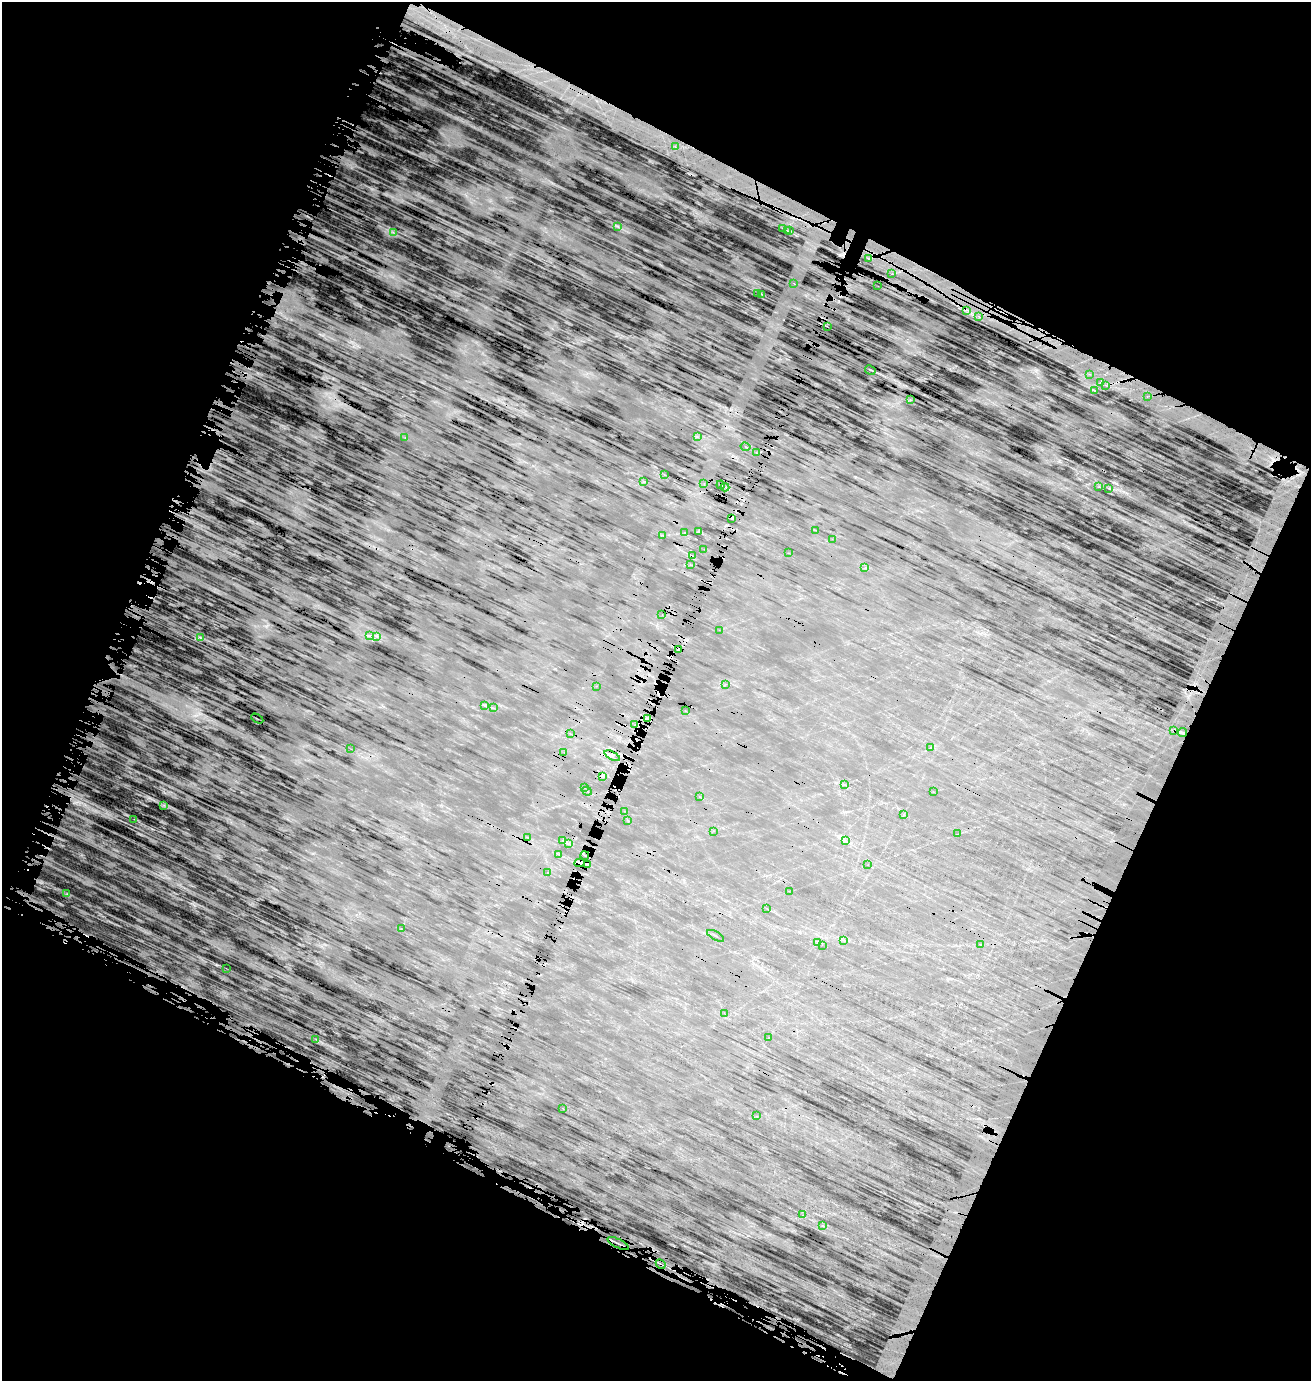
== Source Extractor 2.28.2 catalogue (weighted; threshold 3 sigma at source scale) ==
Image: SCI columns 495-5729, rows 245-5759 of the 5976 x 5957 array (HDU 1 of 3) = the unmasked area's bounding box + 8 px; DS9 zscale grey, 4 x 4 block average (1 PNG px = mean of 4 x 4 image px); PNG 1313 x 1383 px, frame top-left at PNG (2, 2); each listed source drawn as its Kron ellipse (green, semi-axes under 4 px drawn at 4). Shown black and unused: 49% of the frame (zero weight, under 3 of 5 exposures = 18% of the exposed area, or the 3 px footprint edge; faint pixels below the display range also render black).
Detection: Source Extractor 2.28.2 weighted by HDU 2 'WHT'. Background 0.104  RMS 0.082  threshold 0.37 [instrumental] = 3 sigma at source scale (4.5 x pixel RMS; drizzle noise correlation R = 1.50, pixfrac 1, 0.05/0.05 arcsec/px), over >= 5 px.
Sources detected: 143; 11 too faint to see at this stretch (4 x 4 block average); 15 cosmic-ray / hot-pixel residue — neither listed nor drawn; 3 coinciding with a brighter row at this scale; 7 inside a brighter listed object's ellipse — not listed separately; the other 107 listed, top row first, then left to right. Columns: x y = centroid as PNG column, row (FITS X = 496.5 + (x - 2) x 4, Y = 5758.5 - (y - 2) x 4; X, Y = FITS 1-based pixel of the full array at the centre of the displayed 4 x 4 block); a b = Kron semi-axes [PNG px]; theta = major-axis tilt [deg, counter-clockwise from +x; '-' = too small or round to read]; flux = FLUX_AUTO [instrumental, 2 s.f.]
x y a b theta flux
675 147 2 2 - 13
618 227 2 2 - 34
783 228 2 2 - 16
790 230 2 2 - 44
787 231 2 2 - 30
393 232 3 2 - 45
869 258 2 2 - 130
892 274 2 2 - 17
794 283 2 2 - 63
878 286 2 2 - 7.8
758 293 2 2 - 9.9
761 294 2 2 - 25
967 310 3 2 - 140
979 317 2 2 - 21
827 326 4 2 - 27
870 370 5 2 - 44
1089 374 2 2 - 13
1100 383 2 2 - 18
1106 385 2 2 - 23
1094 390 2 2 - 36
1147 396 2 2 - 15
910 400 2 2 - 20
697 436 2 2 - 38
405 437 2 2 - 19
746 447 5 2 - 68
756 453 2 2 - 18
664 475 2 2 - 14
644 481 4 2 - 34
704 483 2 2 - 18
721 485 4 2 - 64
725 487 4 2 - 60
1099 487 2 2 - 24
1109 489 3 2 - 36
732 518 2 2 - 40
816 530 2 2 - 25
698 531 3 2 - 50
685 533 2 2 - 32
662 535 3 2 - 32
832 539 2 2 - 9.8
704 549 2 2 - 15
788 553 2 2 - 17
693 556 3 2 - 53
691 565 3 2 - 35
865 568 3 2 - 34
662 615 2 2 - 20
719 630 2 2 - 11
370 636 4 2 - 53
377 636 4 2 - 61
200 637 3 2 - 51
679 649 4 2 - 74
725 684 2 2 - 16
596 686 2 2 - 9.8
485 705 4 2 - 77
494 708 3 2 - 29
685 710 2 2 - 19
257 719 6 2 -29 40
648 719 3 2 - 39
635 725 2 2 - 22
1174 731 2 2 - 9.4
1182 733 5 2 - 160
570 734 2 2 - 16
931 747 2 2 - 14
351 749 2 2 - 11
564 752 2 2 - 11
612 756 8 3 -27 210
603 776 3 2 - 49
845 785 2 2 - 23
585 788 2 2 - 16
587 791 5 2 - 37
933 791 2 2 - 13
700 797 2 2 - 18
164 805 3 2 - 35
624 811 2 2 - 12
904 814 2 2 - 16
134 819 2 2 - 13
628 821 2 2 - 18
714 831 2 2 - 17
958 834 3 2 - 29
528 838 3 2 - 39
563 840 4 2 - 25
845 840 4 2 - 60
568 843 3 2 - 43
558 854 4 2 - 41
585 855 4 2 - 43
580 863 5 2 - 83
588 864 3 2 - 56
868 865 2 2 - 9.7
548 872 2 2 - 18
789 891 2 2 - 14
67 894 4 2 - 53
767 908 2 2 - 20
401 929 2 2 - 22
715 936 9 2 -29 84
843 940 3 2 - 41
817 942 2 2 - 19
980 944 3 2 - 67
822 945 2 2 - 13
226 968 2 2 - 9.2
725 1014 2 2 - 13
769 1038 2 2 - 18
316 1039 2 2 - 22
563 1108 2 2 - 25
756 1116 2 2 - 19
803 1215 2 2 - 15
823 1226 3 2 - 22
618 1243 12 2 -27 180
661 1264 5 2 - 63
Overlapping masked pixels (flux is a lower limit): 24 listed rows (the first 20) at x y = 869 258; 967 310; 979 317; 827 326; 1106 385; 756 453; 704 483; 721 485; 725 487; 732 518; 693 556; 679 649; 257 719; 648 719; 635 725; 1174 731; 1182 733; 612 756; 603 776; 585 855
Diffuse or blended objects may show on this block-average render without a row.